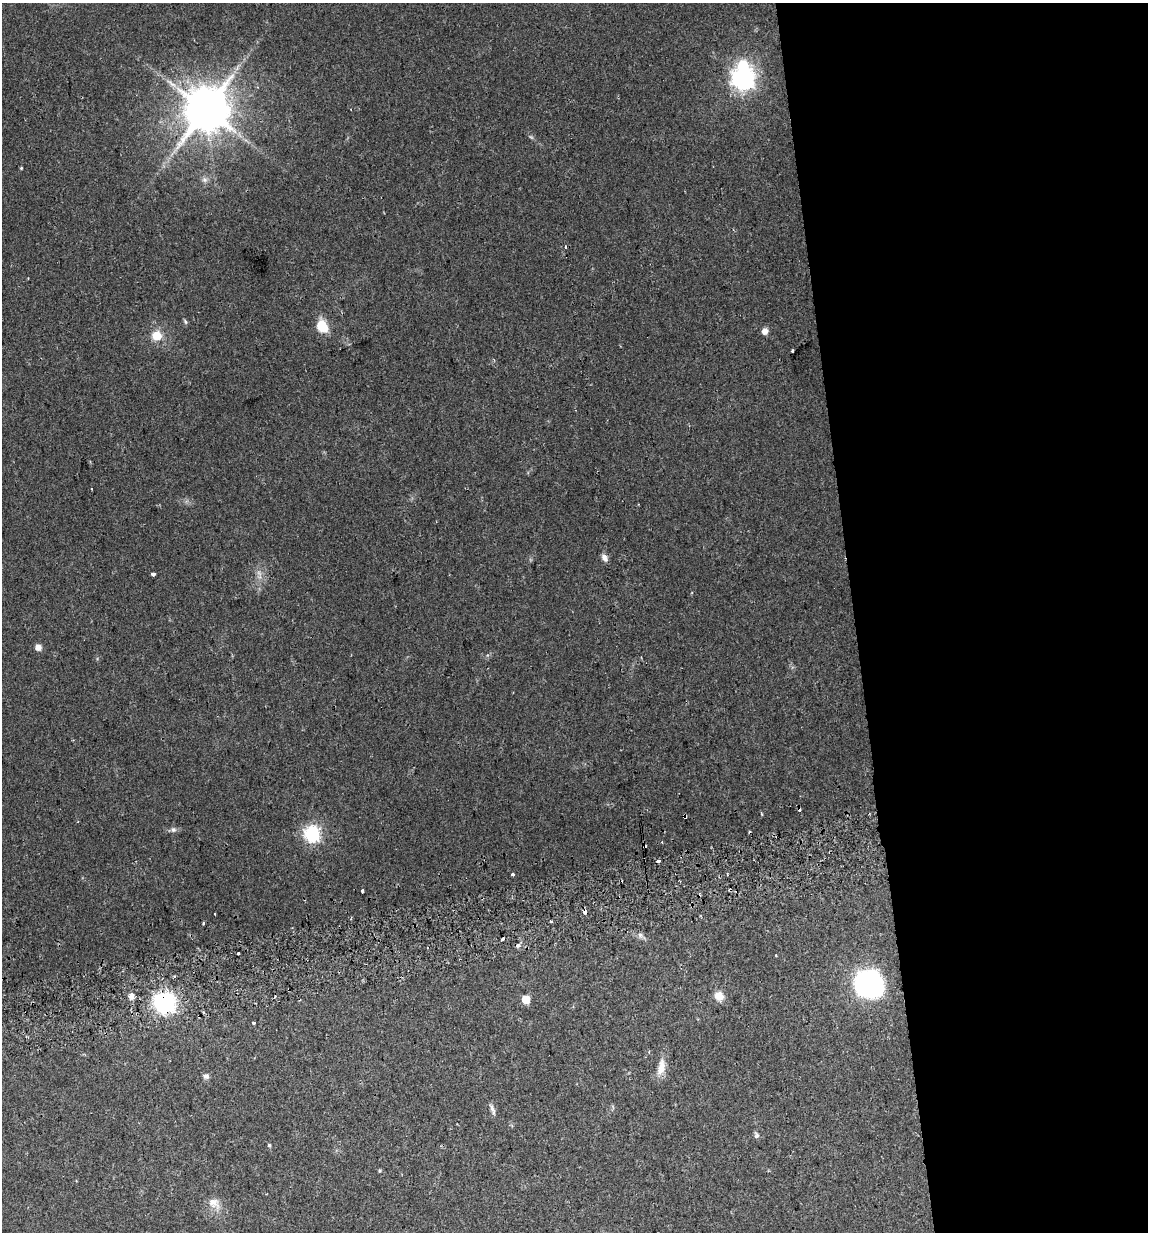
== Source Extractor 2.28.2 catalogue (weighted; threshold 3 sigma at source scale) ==
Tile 8 of 4 x 4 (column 4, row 2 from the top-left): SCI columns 3473-4618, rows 2491-3720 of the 4700 x 4980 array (HDU 1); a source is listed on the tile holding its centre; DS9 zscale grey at full resolution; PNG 1150 x 1234 px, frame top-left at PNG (2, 3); no overlay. Shown black and unused: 26% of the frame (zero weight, under 2 of 3 exposures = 2% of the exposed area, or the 3 px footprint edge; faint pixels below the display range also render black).
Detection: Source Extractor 2.28.2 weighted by HDU 2 'WHT'; one run over the whole footprint, this tile lists its part. Background 0.0534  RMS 0.0079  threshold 0.0354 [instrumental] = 3 sigma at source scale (4.5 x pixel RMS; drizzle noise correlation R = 1.50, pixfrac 1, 0.0396/0.0396 arcsec/px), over >= 5 px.
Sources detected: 52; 2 too faint to see at this stretch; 1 inside a brighter object's white glare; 7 cosmic-ray / hot-pixel residue — not listed; the other 42 listed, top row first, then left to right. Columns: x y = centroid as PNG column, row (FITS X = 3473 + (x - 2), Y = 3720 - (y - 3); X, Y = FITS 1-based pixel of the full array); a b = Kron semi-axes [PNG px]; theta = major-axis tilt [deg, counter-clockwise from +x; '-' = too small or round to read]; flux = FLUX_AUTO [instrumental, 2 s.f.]
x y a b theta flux
237 67 10 3 69 2.2
743 79 8 7 - 460
206 110 13 12 - 3500
21 168 4 4 - 0.67
204 180 8 8 - 2.8
565 246 3 3 - 1.7
185 321 8 4 -63 1.3
322 326 15 11 -66 16
765 331 7 7 - 4.2
157 336 5 5 - 27
792 351 3 3 - 1.5
91 489 3 2 - 0.67
604 557 10 7 -57 3.3
153 574 4 3 - 5.7
38 647 5 5 - 5.9
685 817 4 3 - 6.3
173 830 8 8 - 2.3
312 833 7 7 - 170
658 861 4 3 - 8
513 874 3 3 - 1.3
362 891 4 3 - 1.6
585 912 4 3 - 4.9
215 914 3 2 - 1.1
551 921 3 3 - 5.5
640 935 8 7 - 2.6
502 939 4 3 - 8.4
238 953 3 3 - 5.1
776 955 2 2 - 0.66
867 984 24 21 -21 170
131 996 6 5 - 6.1
719 996 11 9 -30 8.9
526 999 5 5 - 22
164 1003 8 7 - 420
254 1023 4 3 - 0.92
649 1052 3 3 - 0.7
661 1067 23 9 78 9.8
206 1076 7 7 - 2.7
492 1109 16 5 -71 3.3
756 1135 9 6 -83 2
269 1145 5 4 - 0.97
379 1171 5 3 - 0.76
214 1203 19 12 -41 8.9
Overlapping masked pixels (flux is a lower limit): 3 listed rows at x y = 685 817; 585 912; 164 1003